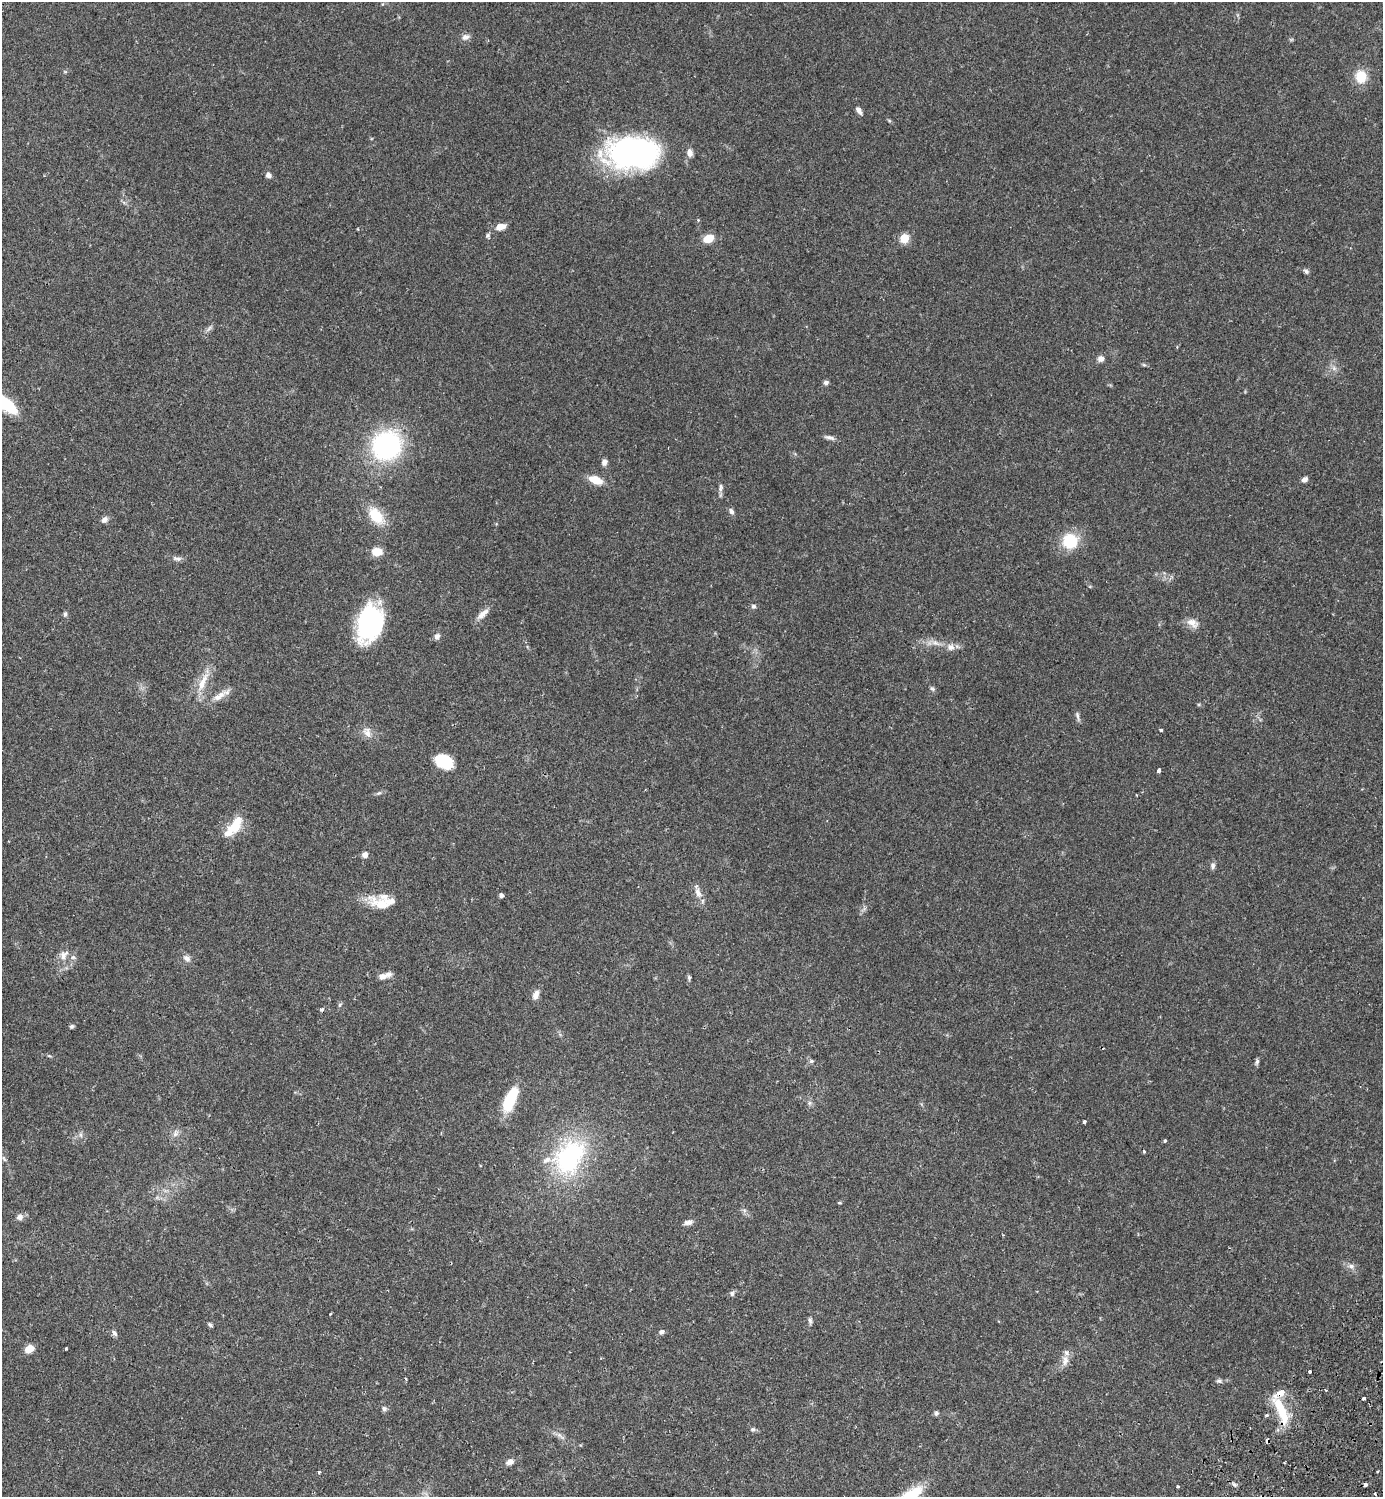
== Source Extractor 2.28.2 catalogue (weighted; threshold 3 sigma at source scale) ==
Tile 6 of 4 x 4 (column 2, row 2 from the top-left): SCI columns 1724-3104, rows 3035-4529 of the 6069 x 6072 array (HDU 1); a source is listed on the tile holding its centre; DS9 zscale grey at full resolution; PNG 1385 x 1499 px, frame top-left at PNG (2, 2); no overlay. Shown black and unused: <1% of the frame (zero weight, under 2 of 3 exposures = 3% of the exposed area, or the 3 px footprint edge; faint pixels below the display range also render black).
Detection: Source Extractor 2.28.2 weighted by HDU 2 'WHT'; one run over the whole footprint, this tile lists its part. Background 0.0696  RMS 0.0052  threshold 0.0235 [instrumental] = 3 sigma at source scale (4.5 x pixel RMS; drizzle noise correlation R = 1.50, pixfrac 1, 0.05/0.05 arcsec/px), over >= 5 px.
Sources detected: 117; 1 inside a brighter object's white glare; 2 cosmic-ray / hot-pixel residue — not listed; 8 inside a brighter listed object's ellipse — not listed separately; the other 106 listed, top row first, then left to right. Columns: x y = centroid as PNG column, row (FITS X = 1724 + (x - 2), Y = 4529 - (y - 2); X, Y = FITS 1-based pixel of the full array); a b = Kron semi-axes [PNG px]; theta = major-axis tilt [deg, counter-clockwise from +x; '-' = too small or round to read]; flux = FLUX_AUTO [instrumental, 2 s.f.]
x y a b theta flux
466 37 11 8 20 2.4
65 72 6 4 18 0.61
1361 76 16 14 -82 9.5
859 110 10 5 -52 2
889 120 6 4 -20 0.61
632 153 55 31 0 120
690 153 10 8 -83 2.7
268 175 7 6 - 1.8
698 220 4 4 - 0.45
501 227 12 7 15 4.4
488 236 6 6 - 1
708 238 10 7 26 8.2
904 238 5 5 - 21
1306 271 8 5 -45 1.1
209 328 13 4 45 1.4
1101 359 8 6 19 2.6
1144 365 6 4 -18 0.72
1334 368 8 6 -46 1.7
826 383 6 5 - 1.4
7 404 19 8 -42 33
829 437 15 5 -15 1.9
386 446 22 20 46 95
604 462 7 6 - 2.2
1305 479 8 6 27 1.7
595 480 17 9 -21 7.1
721 488 12 6 81 1.8
731 511 8 6 -59 1.6
376 516 21 12 -48 14
105 519 8 6 43 2.2
1070 541 14 13 - 21
377 552 10 8 -2 7.2
177 559 14 6 -12 2
753 606 6 6 - 1.1
65 614 7 5 81 1
482 614 18 7 41 3.7
369 623 34 22 73 69
1192 623 16 10 -27 4.3
437 636 8 7 - 1.7
935 643 13 7 -22 3.1
951 647 11 10 - 3.2
203 682 33 9 65 8.6
932 689 7 5 -42 1
219 696 23 8 36 5.1
1078 716 15 4 -74 1.5
1161 730 4 3 - 0.95
367 732 15 10 -65 4.1
444 762 18 12 -23 17
1159 770 4 3 - 4.2
379 793 8 5 24 1
235 826 25 12 57 13
365 855 6 6 - 2.7
1213 866 9 6 85 1.4
698 893 15 8 -61 3.6
501 895 4 4 - 1.7
383 904 46 13 -20 11
64 955 16 11 60 4.5
187 958 11 8 -41 2.3
382 976 11 8 4 2.8
689 978 7 4 -88 0.93
536 995 12 7 69 3.3
340 1005 6 4 88 0.81
72 1026 5 5 - 0.88
49 1056 6 4 -2 0.6
811 1061 6 5 - 0.98
1257 1062 9 5 78 1.2
510 1100 22 9 66 27
810 1103 7 6 - 1.2
1084 1122 3 3 - 0.96
175 1133 11 7 64 2.4
81 1135 8 4 83 1.1
1165 1141 3 3 - 1
1144 1151 4 3 - 0.87
569 1157 43 30 56 67
4 1159 9 4 -63 0.97
839 1203 5 3 - 0.53
19 1217 9 8 - 2.2
688 1222 11 6 12 2.3
1351 1266 9 7 -24 2.1
732 1293 7 6 - 1.3
330 1314 4 2 - 0.44
810 1320 9 5 -75 1.2
210 1325 7 4 -38 0.84
662 1332 6 6 - 1.5
114 1333 9 5 -56 1.4
66 1348 3 3 - 0.57
29 1349 9 7 36 5.8
1065 1360 16 9 83 4.1
1310 1372 3 3 - 4.4
405 1379 3 3 - 0.77
1219 1381 7 6 - 1.3
1325 1390 3 2 - 0.79
1363 1398 4 3 - 2
384 1408 7 6 - 1.3
1282 1411 22 12 -72 14
936 1413 6 5 - 1.3
1267 1415 4 3 - 1.1
753 1429 7 6 - 1.1
560 1436 17 5 -41 2.4
1267 1440 4 3 - 4.1
510 1462 10 7 25 2.6
319 1472 3 3 - 1.1
1377 1472 3 2 - 0.67
1234 1484 8 5 -40 1.1
1365 1484 3 3 - 3.1
1178 1487 3 3 - 1
909 1496 40 12 34 20
Overlapping masked pixels (flux is a lower limit): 1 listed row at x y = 1267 1440
Isophote crosses this tile's border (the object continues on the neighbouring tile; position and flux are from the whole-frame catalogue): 2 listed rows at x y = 7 404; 909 1496